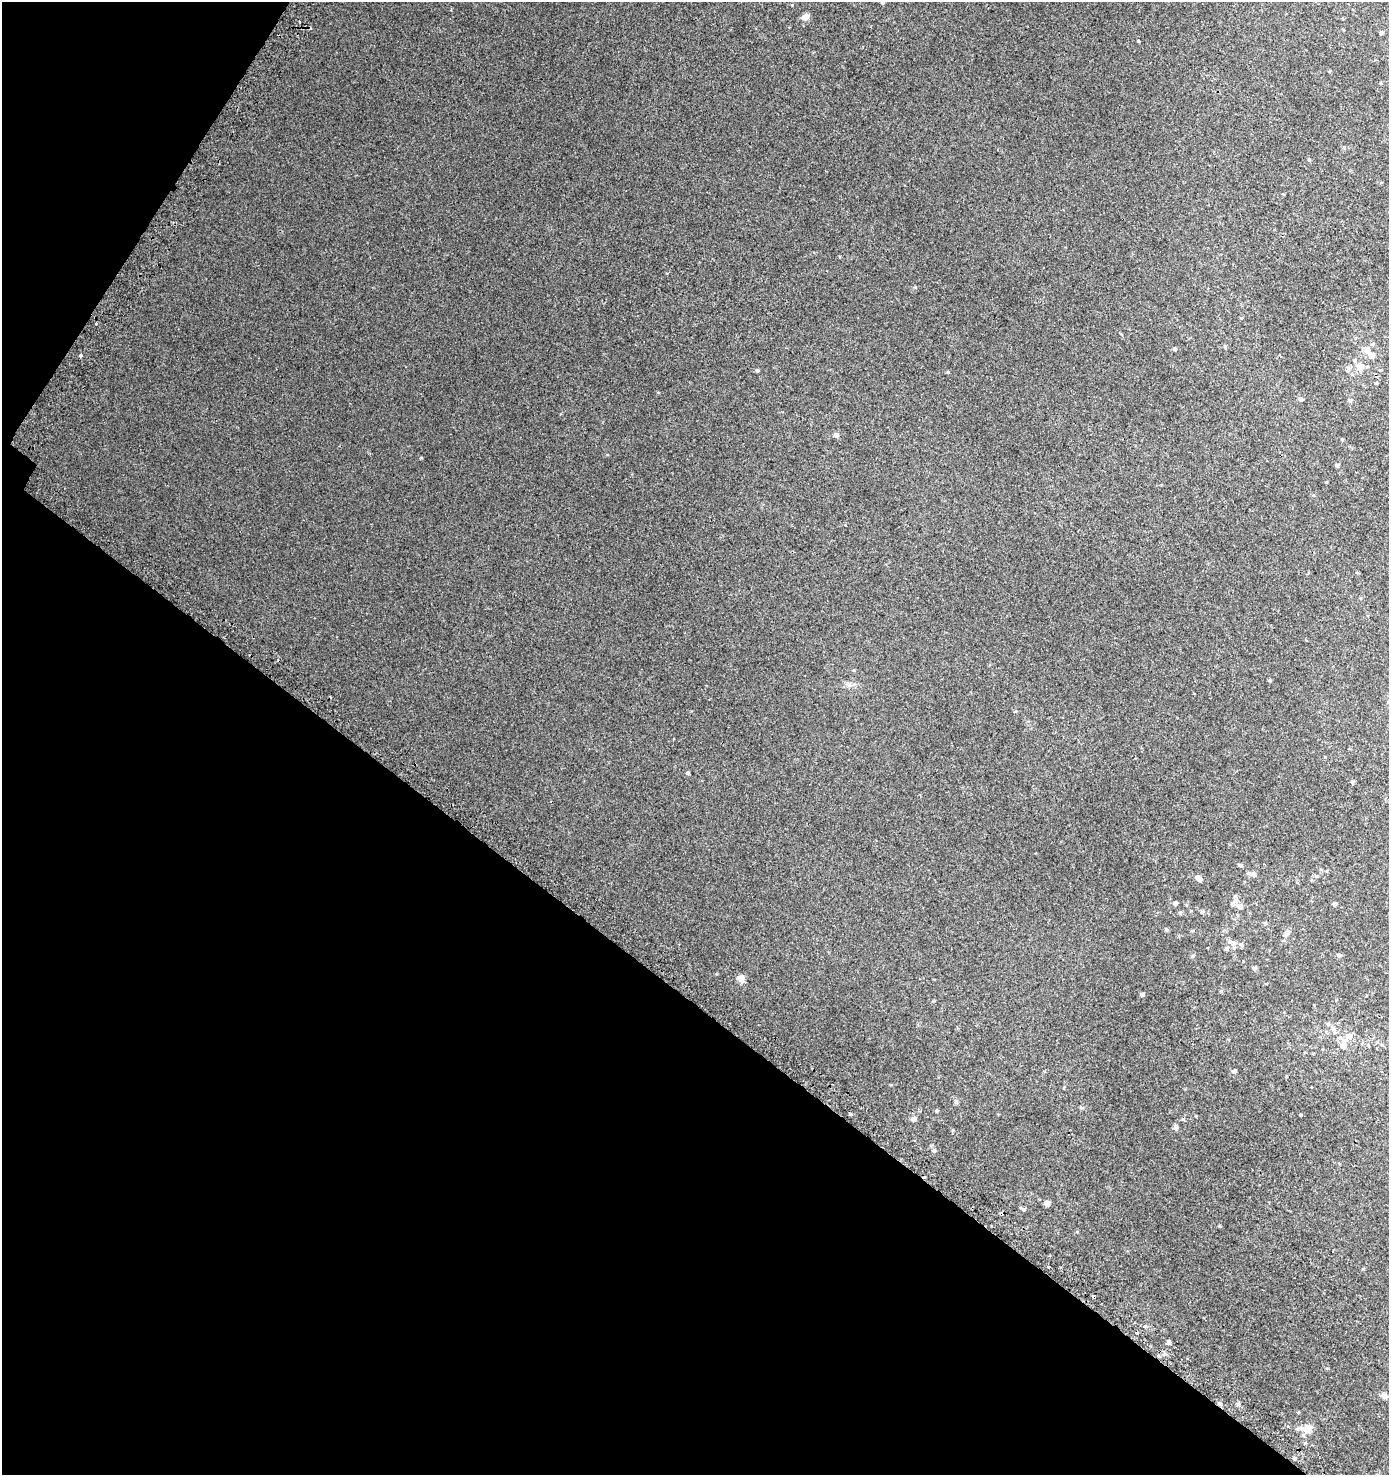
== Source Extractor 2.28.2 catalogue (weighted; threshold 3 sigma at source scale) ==
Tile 9 of 4 x 4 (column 1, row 3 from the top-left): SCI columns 312-1698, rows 1538-3010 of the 6086 x 6030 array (HDU 1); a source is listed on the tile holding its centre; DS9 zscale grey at full resolution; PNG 1391 x 1477 px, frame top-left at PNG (2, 2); no overlay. Shown black and unused: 35% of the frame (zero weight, under 2 of 3 exposures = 3% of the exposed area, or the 3 px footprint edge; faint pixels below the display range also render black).
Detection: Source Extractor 2.28.2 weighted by HDU 2 'WHT'; one run over the whole footprint, this tile lists its part. Background 0.00795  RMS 0.0063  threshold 0.0283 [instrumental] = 3 sigma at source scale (4.5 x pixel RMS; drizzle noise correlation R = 1.50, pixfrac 1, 0.0396/0.0396 arcsec/px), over >= 5 px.
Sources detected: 69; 3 cosmic-ray / hot-pixel residue — not listed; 3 inside a brighter listed object's ellipse — not listed separately; the other 63 listed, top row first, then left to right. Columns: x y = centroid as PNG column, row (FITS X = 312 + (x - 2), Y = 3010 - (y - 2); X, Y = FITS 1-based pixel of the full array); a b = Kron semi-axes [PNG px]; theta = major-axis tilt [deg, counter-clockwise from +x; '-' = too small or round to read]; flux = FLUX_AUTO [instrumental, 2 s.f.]
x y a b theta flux
883 3 5 4 - 0.62
805 17 6 5 - 5.3
1381 33 6 4 88 0.67
1138 40 3 3 - 0.57
96 323 4 3 - 0.53
1373 344 5 5 - 0.82
1225 346 5 4 - 0.61
1174 349 5 4 - 0.76
1367 350 8 8 - 3.5
80 355 3 3 - 2.4
1360 366 8 8 - 5.4
1348 369 8 6 74 1.4
757 370 4 4 - 0.87
1376 383 4 4 - 0.46
1300 399 6 6 - 1.2
1350 400 5 5 - 0.96
836 435 5 5 - 2.1
1337 465 5 4 - 0.92
1269 680 5 4 - 0.65
849 684 9 6 -41 1.9
688 773 5 4 - 0.86
1353 781 5 4 - 0.68
1240 865 5 4 - 0.95
1253 874 9 6 -6 1.8
1317 876 6 4 40 0.76
1199 878 9 5 -53 2.8
1235 896 6 4 70 0.66
1175 903 5 5 - 1.5
1334 904 5 4 - 0.95
1240 906 8 7 - 2.6
1202 912 6 4 -87 0.85
1180 913 5 5 - 0.79
1265 923 5 4 - 0.71
1287 932 10 6 48 2
1234 943 6 6 - 1.7
1241 944 6 5 - 1
1226 948 7 4 28 1
1193 955 6 5 - 0.77
1339 955 6 5 - 1.3
1255 968 5 5 - 1
741 978 6 6 - 5.8
1221 991 5 5 - 0.6
1142 994 5 4 - 1
1328 1024 6 5 - 0.9
1333 1029 8 6 74 1.9
1343 1045 13 8 81 4.2
1382 1045 6 4 -1 0.75
1234 1071 6 5 - 1.1
937 1111 5 4 - 0.61
913 1119 6 5 - 2.3
1175 1127 7 6 - 1.5
934 1150 6 5 - 0.9
1047 1203 5 4 - 3.5
1024 1209 7 5 -5 0.89
1001 1213 4 3 - 4.2
1049 1267 3 3 - 2.6
1094 1297 3 3 - 1.6
1145 1326 4 4 - 0.64
1169 1342 4 4 - 1.4
1384 1396 8 7 - 1.8
1220 1403 7 5 -38 1.3
1307 1429 9 7 13 8.8
1294 1458 4 4 - 0.81
Overlapping masked pixels (flux is a lower limit): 3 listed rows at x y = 1001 1213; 1094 1297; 1220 1403
Unlisted compact peaks at least as high as the median listed source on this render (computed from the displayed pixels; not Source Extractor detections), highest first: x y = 421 458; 948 372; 850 1114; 1219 1226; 1183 1119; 915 287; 1301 1115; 1309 160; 956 1101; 854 670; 607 455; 953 1130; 1238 1404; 1363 1269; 891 1085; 1327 1368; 1077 1232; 1344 147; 1196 1116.